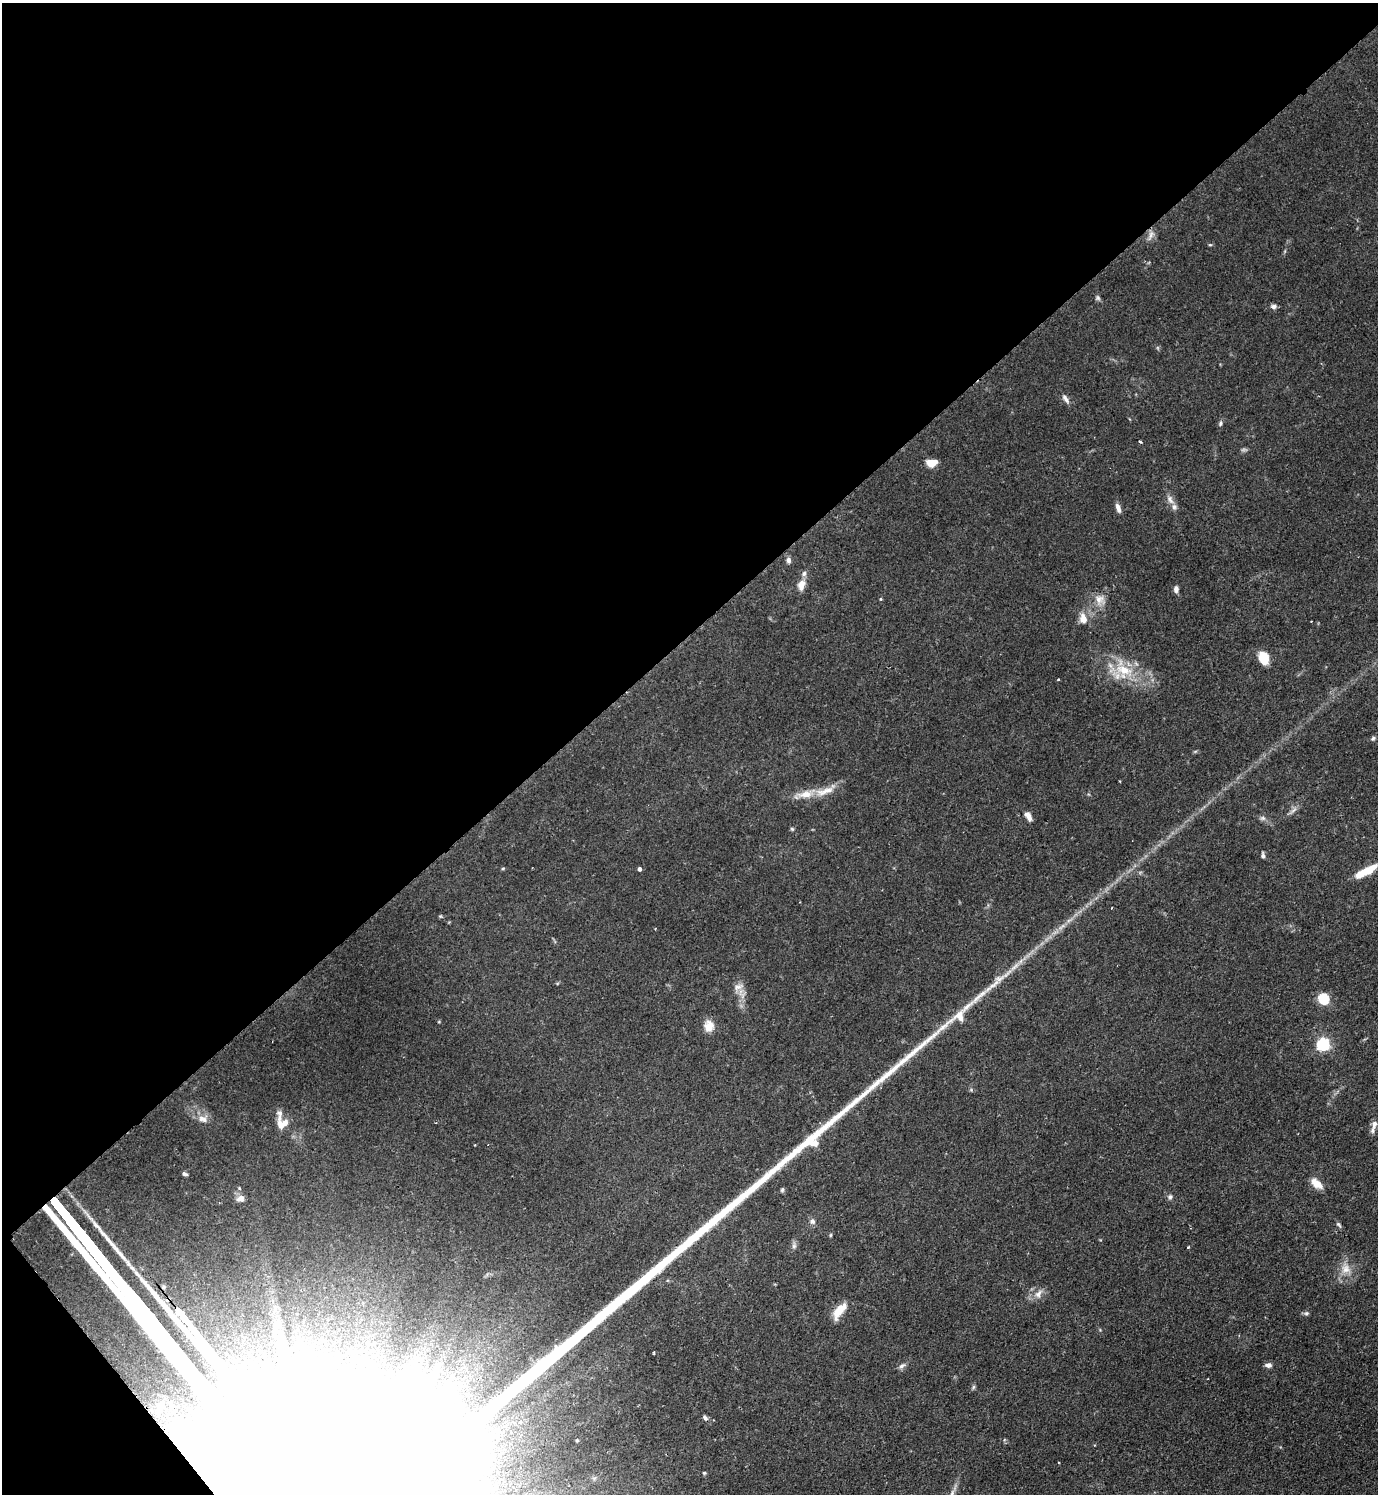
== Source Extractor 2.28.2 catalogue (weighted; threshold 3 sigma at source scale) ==
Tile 5 of 4 x 4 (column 1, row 2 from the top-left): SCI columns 160-1535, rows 2984-4475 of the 5965 x 5968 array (HDU 1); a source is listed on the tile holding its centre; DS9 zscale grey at full resolution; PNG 1380 x 1496 px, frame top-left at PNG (2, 3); no overlay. Shown black and unused: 44% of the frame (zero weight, under 2 of 3 exposures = <1% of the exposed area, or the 3 px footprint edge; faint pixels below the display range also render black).
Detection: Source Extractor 2.28.2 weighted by HDU 2 'WHT'; one run over the whole footprint, this tile lists its part. Background 0.0833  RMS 0.0061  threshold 0.0273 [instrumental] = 3 sigma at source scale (4.5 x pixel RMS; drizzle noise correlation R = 1.50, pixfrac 1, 0.05/0.05 arcsec/px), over >= 5 px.
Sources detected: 77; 2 too faint to see at this stretch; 3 inside a brighter object's white glare — not listed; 7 inside a brighter listed object's ellipse — not listed separately; the other 65 listed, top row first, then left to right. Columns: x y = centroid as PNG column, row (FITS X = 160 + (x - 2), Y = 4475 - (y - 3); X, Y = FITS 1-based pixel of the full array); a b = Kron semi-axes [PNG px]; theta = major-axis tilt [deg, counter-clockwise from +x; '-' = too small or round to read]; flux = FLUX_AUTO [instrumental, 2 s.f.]
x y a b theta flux
1151 235 16 7 65 3.3
1210 245 5 3 - 0.69
1098 298 9 5 -63 1.4
1274 306 8 6 1 1.9
1065 399 13 5 -55 2.6
1220 423 8 5 68 1.3
1140 442 4 3 - 0.9
932 463 11 7 3 7.5
1170 500 14 7 -58 3.6
1118 508 12 5 -73 3.1
788 560 8 6 -83 2.1
801 585 14 8 77 5.3
1176 589 8 5 86 2.5
881 599 3 3 - 0.81
1100 600 15 14 - 6.8
1083 619 11 8 -77 6.5
1264 658 13 9 -73 14
1124 671 30 20 -21 25
1058 680 4 2 - 0.54
1373 738 7 4 50 1.1
805 794 25 10 10 9.7
1293 810 14 4 41 2.3
1028 816 11 6 -61 3.6
1263 818 8 6 0 1.7
792 829 5 5 - 0.85
1263 855 7 4 -82 1.4
503 868 5 3 - 0.66
639 869 4 4 - 2.1
1368 870 23 9 36 11
1112 908 3 2 - 0.52
1069 920 7 4 19 1.5
1014 967 18 5 42 5
1000 978 17 7 24 4.8
738 987 16 9 23 4.3
1323 999 8 7 - 20
709 1026 14 12 88 6.6
1323 1044 6 5 - 110
203 1119 14 9 -22 4.8
1374 1124 12 6 81 2.9
280 1125 17 8 -77 6.2
475 1145 3 2 - 0.49
184 1174 7 4 -20 1.5
1317 1184 15 9 -34 6.5
239 1188 4 4 - 0.67
782 1190 6 4 74 1
1170 1197 7 6 - 1.6
240 1198 11 8 8 3.1
812 1221 7 7 - 2.2
1339 1224 8 5 -51 1.2
830 1235 5 3 - 0.64
794 1246 10 6 89 1.9
1188 1247 3 2 - 0.68
1346 1269 15 14 - 8
1038 1294 14 8 60 4.3
169 1300 6 4 12 3.5
839 1311 22 9 54 9.4
1306 1313 7 6 - 1.3
364 1348 32 29 25 71
1268 1365 8 6 -2 2.7
902 1366 10 6 32 2
973 1387 7 4 88 0.98
156 1403 41 22 -45 78
705 1418 8 5 -39 1.5
577 1440 4 3 - 0.69
704 1473 4 4 - 0.7
Overlapping masked pixels (flux is a lower limit): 2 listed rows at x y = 169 1300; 156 1403
Unlisted compact peaks at least as high as the median listed source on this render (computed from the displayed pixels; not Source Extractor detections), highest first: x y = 959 1014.